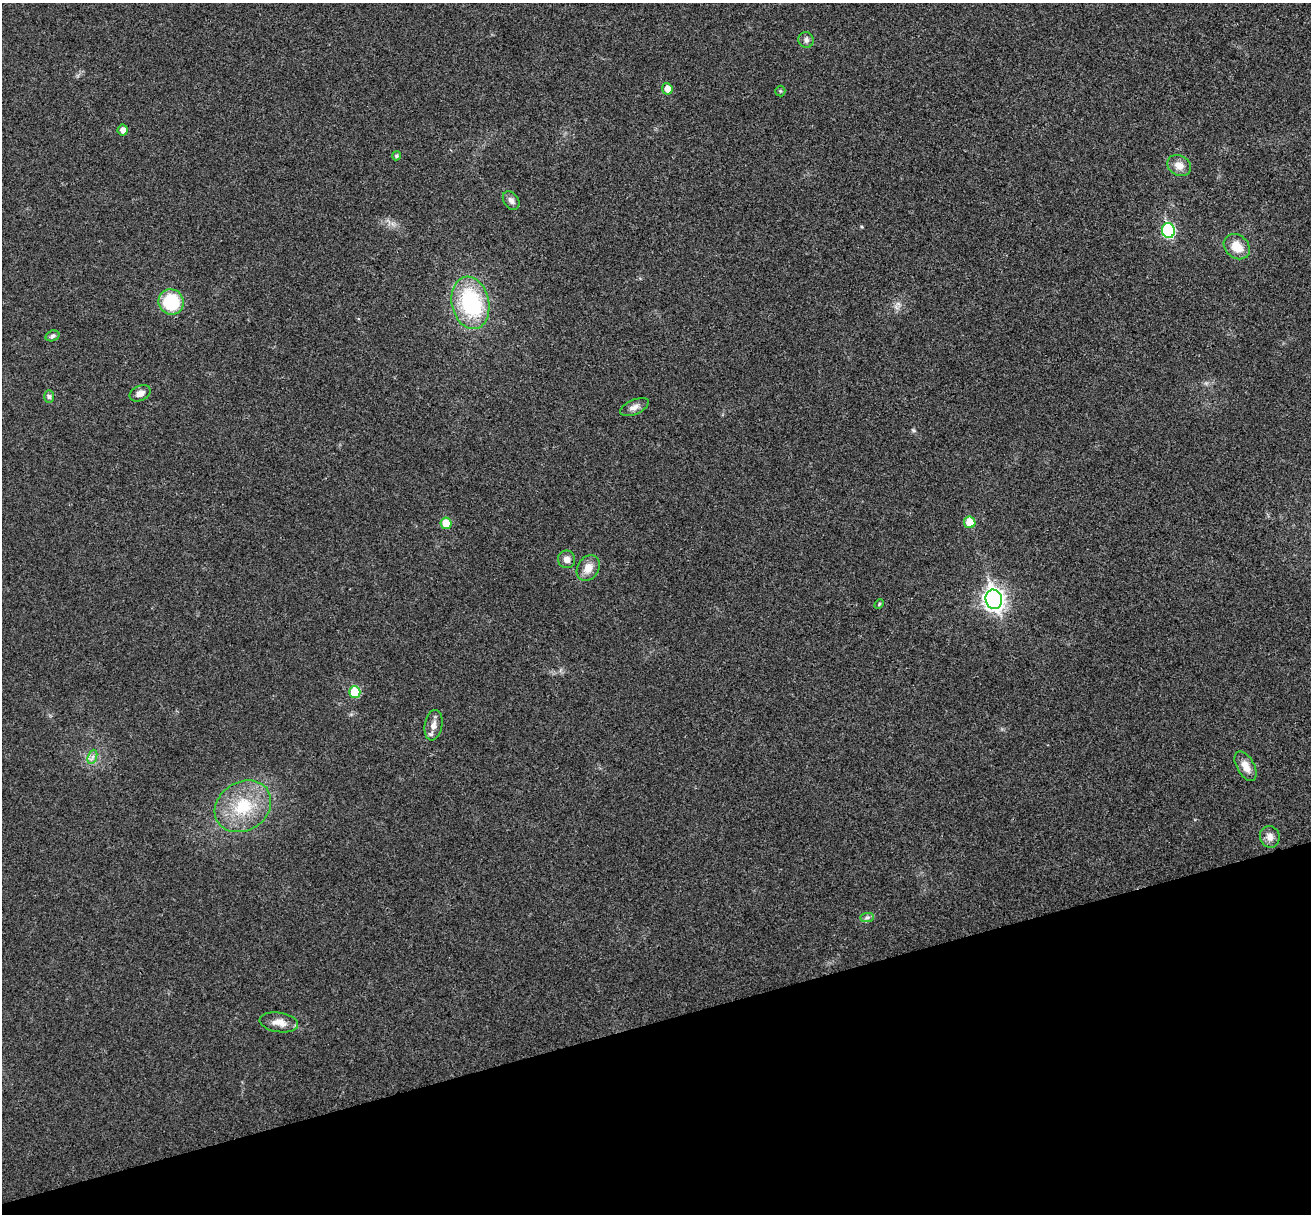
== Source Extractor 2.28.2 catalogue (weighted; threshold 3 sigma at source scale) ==
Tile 14 of 4 x 4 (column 2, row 4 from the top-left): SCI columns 1365-2673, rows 166-1377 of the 5350 x 5298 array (HDU 1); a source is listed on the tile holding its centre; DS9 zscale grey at full resolution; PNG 1313 x 1216 px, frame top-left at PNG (2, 3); each listed source drawn as its Kron ellipse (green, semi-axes under 4 px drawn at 4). Shown black and unused: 16% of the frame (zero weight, under 3 of 4 exposures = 6% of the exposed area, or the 3 px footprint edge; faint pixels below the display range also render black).
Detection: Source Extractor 2.28.2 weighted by HDU 2 'WHT'; one run over the whole footprint, this tile lists its part. Background 0.0396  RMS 0.0052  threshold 0.0234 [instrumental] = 3 sigma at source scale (4.5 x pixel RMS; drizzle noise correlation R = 1.50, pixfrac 1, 0.05/0.05 arcsec/px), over >= 5 px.
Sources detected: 30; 1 inside a brighter object's white glare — neither listed nor drawn; the other 29 listed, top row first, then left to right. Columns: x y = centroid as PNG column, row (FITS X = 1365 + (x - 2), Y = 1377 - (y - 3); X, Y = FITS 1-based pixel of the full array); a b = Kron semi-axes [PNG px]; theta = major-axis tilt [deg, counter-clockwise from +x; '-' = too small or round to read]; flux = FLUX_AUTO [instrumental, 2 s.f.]
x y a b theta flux
806 40 8 7 - 1.8
667 89 6 5 - 5.4
780 91 5 5 - 0.66
123 130 5 5 - 3.1
396 156 4 4 - 1.1
1179 166 12 10 -32 4.7
511 200 10 7 -54 2.1
1168 230 7 6 - 56
1237 247 14 11 -41 8.5
171 302 13 12 - 27
470 303 26 18 -78 47
52 336 7 5 18 1.1
140 393 11 7 25 3.1
49 396 6 5 - 1.1
634 407 15 7 24 2.9
970 522 6 5 - 11
446 523 6 5 - 8.6
567 559 9 8 - 2.7
588 568 13 10 58 5.8
994 599 10 8 -75 280
879 604 5 3 - 0.58
355 692 6 5 - 18
433 725 15 8 79 3.8
92 757 7 4 71 1.6
1246 766 16 8 -61 5.2
243 806 30 24 33 26
1270 837 11 9 -72 3.7
867 918 7 4 1 1.2
279 1022 19 9 -9 5.6